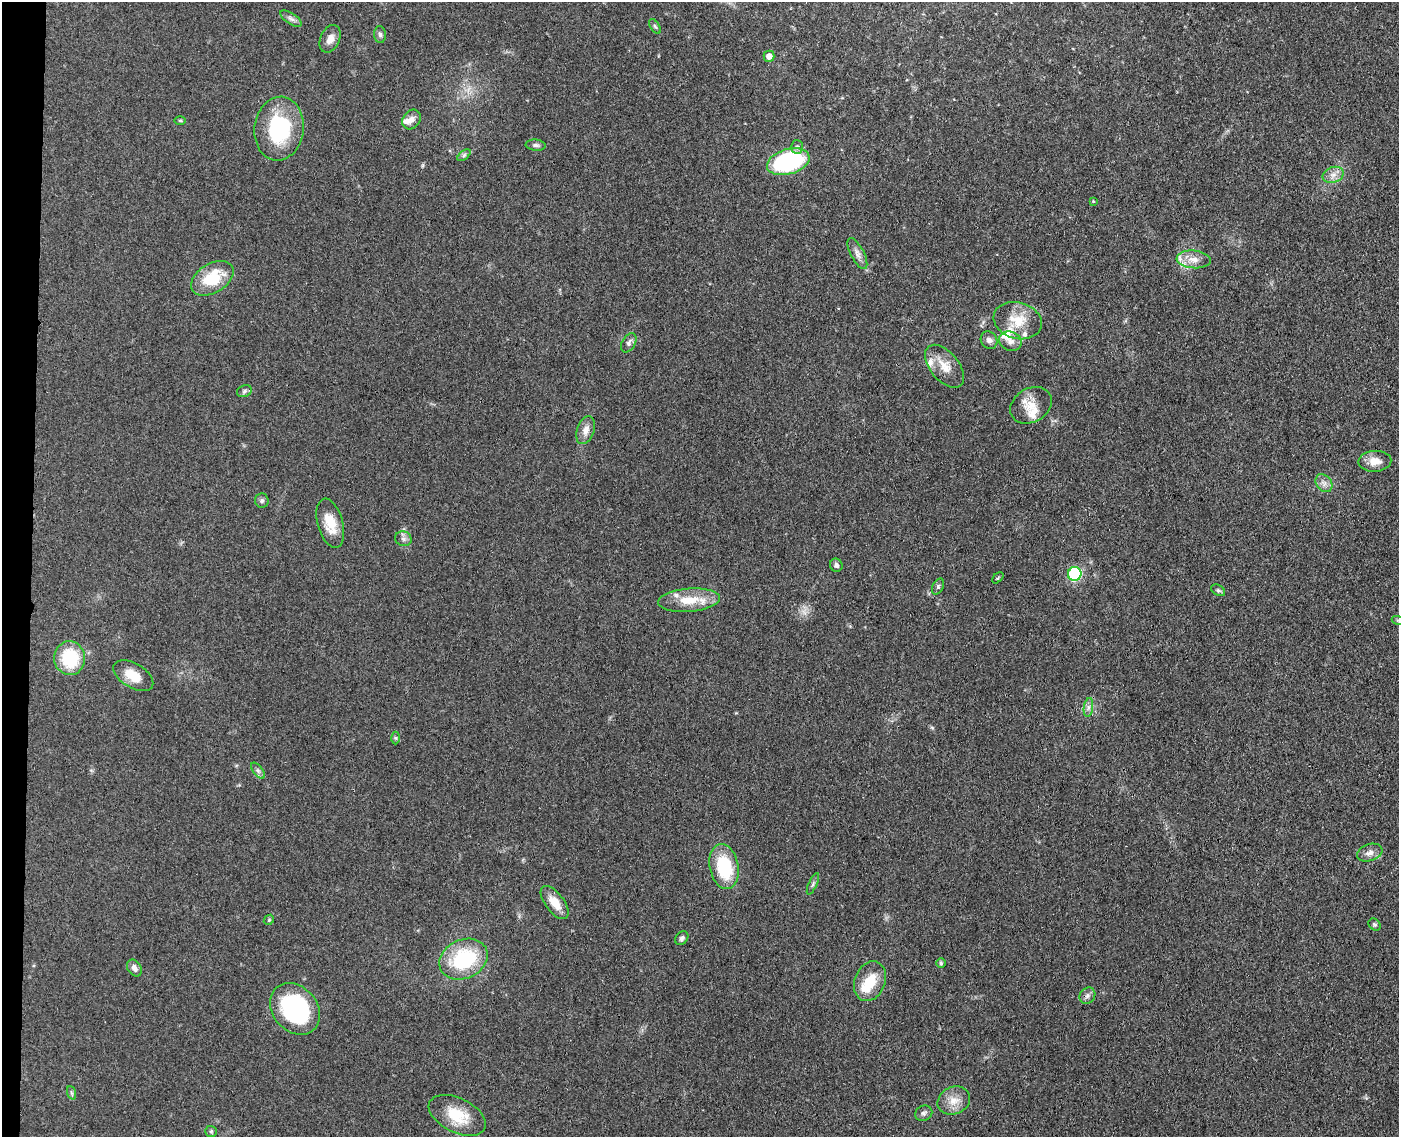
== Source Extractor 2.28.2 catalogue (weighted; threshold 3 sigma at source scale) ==
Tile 7 of 3 x 4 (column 1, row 3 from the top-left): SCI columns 275-1671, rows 1142-2276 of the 4629 x 4554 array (HDU 1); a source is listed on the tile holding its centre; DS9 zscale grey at full resolution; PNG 1401 x 1139 px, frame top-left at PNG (2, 2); each listed source drawn as its Kron ellipse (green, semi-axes under 4 px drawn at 4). Shown black and unused: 2% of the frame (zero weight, under 3 of 4 exposures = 5% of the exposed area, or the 3 px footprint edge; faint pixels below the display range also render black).
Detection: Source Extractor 2.28.2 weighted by HDU 2 'WHT'; one run over the whole footprint, this tile lists its part. Background 0.0894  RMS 0.0064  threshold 0.029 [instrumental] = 3 sigma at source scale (4.5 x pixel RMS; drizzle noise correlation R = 1.50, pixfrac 1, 0.05/0.05 arcsec/px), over >= 5 px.
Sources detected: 71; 1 inside a brighter object's white glare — neither listed nor drawn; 10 inside a brighter listed object's ellipse — not listed separately; the other 60 listed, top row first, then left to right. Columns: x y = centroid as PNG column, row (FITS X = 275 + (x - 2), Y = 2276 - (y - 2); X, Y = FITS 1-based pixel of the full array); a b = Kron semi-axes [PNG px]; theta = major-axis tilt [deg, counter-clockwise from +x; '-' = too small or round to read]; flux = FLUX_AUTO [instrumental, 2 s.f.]
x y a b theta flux
291 19 12 5 -33 2.4
655 26 8 4 -56 1.1
380 34 8 6 -86 1.7
330 39 14 9 66 5
769 56 5 5 - 4.7
411 119 10 8 53 4.3
180 120 6 4 -1 0.79
279 129 32 24 83 52
536 145 10 5 -5 1.8
797 147 7 6 - 1.8
464 155 8 4 37 1.2
788 162 22 12 17 77
1333 175 11 7 20 4.1
1093 201 4 3 - 0.58
857 254 17 6 -63 3.7
1194 259 17 9 -3 6.6
212 278 23 14 31 24
1018 321 24 18 -15 16
989 340 9 7 -54 3
1010 341 11 9 -22 4.1
629 343 10 6 59 2.4
945 366 25 14 -50 11
244 391 8 5 23 1.5
1031 405 22 17 30 11
586 430 14 8 72 5.4
1375 461 16 10 2 7.4
1324 483 10 7 -51 2.9
262 501 7 7 - 1.6
330 523 25 12 -74 14
403 539 8 7 - 2.2
836 565 7 6 - 1.8
1075 574 7 6 - 62
998 578 7 2 45 0.59
938 587 8 5 65 1.4
1218 590 7 5 -30 1.3
689 600 31 11 4 15
1398 620 6 4 -16 1
70 658 17 15 -84 31
133 676 22 12 -31 12
1088 707 9 4 81 2
395 738 6 4 -89 0.89
258 771 9 4 -54 1.7
1370 853 13 8 17 3.9
724 867 23 14 -79 35
813 884 11 4 66 1.4
555 902 19 9 -53 9.5
269 920 5 4 - 0.87
1375 924 7 5 -42 1.3
682 938 7 6 - 1.7
463 959 25 19 25 48
941 963 5 5 - 0.91
134 968 9 6 -55 3
870 981 20 15 67 16
1087 996 8 7 - 2.3
295 1009 28 22 -48 84
72 1093 7 4 -70 1.1
954 1101 17 13 25 8.1
924 1113 9 7 23 1.9
457 1115 30 17 -26 20
211 1131 6 5 - 0.99
Isophote crosses this tile's border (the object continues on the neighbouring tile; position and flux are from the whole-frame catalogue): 1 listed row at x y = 1398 620